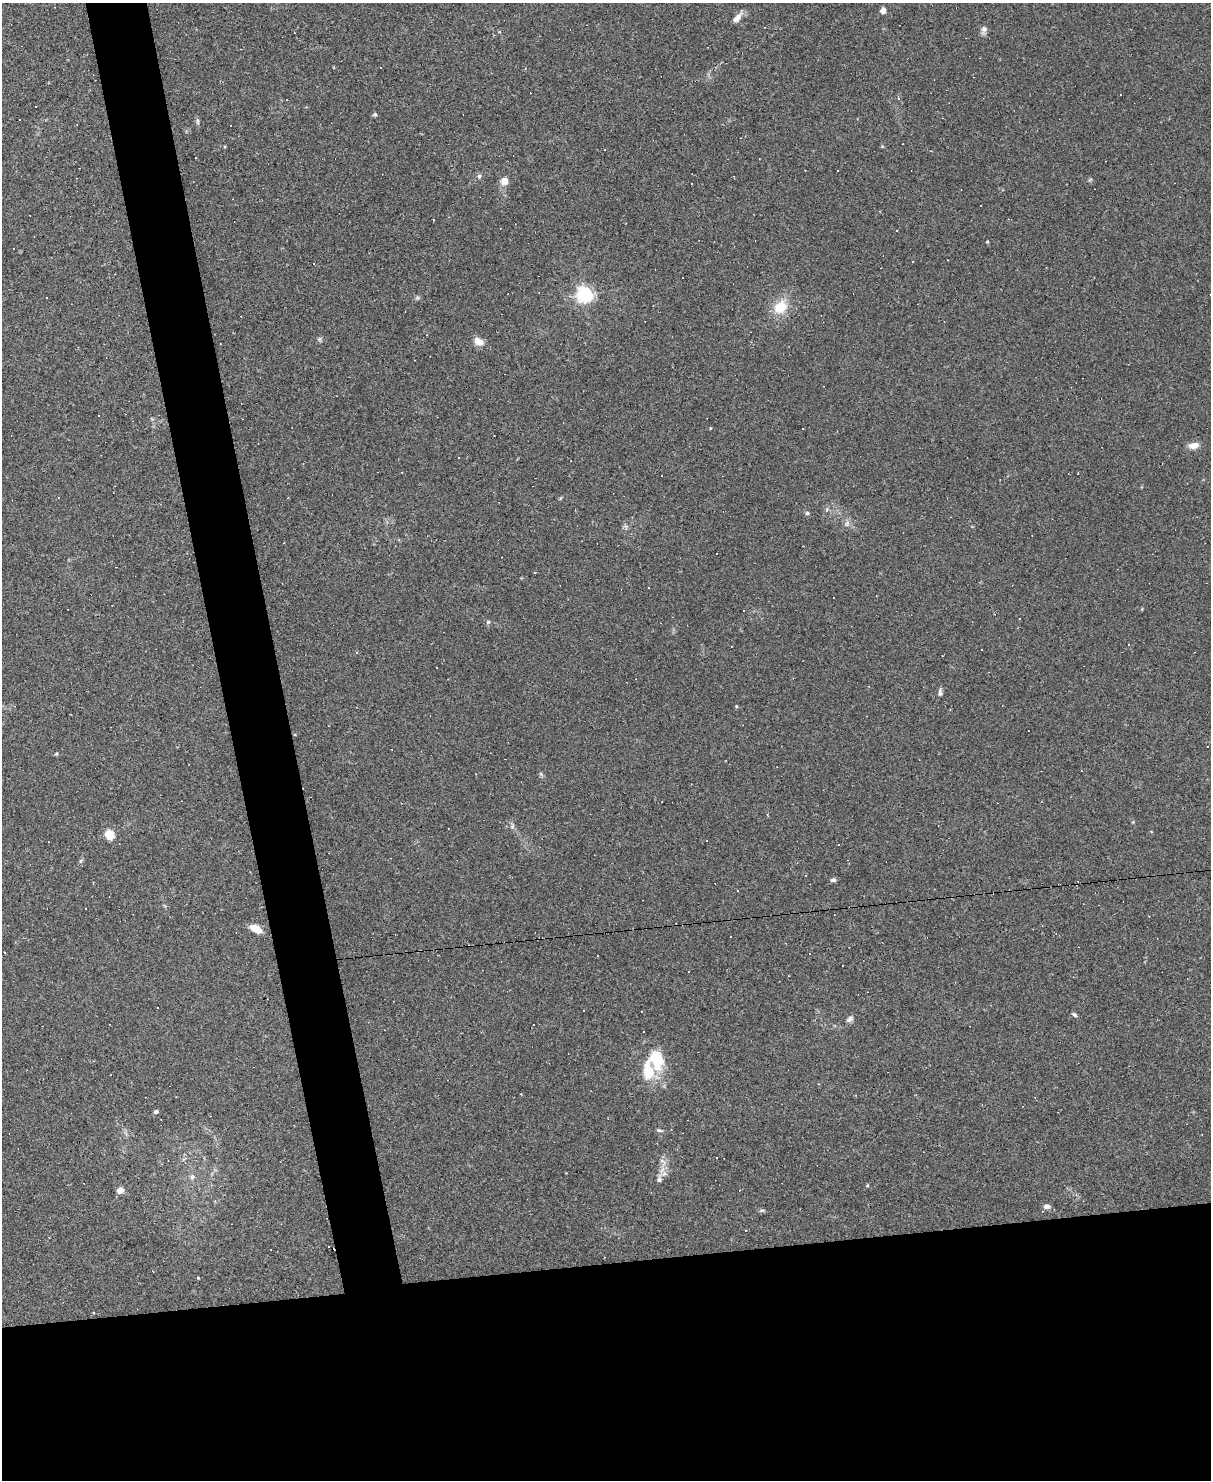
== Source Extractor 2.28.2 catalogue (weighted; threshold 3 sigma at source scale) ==
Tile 11 of 4 x 3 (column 3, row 3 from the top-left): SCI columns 2418-3626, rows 249-1726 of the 4834 x 4815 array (HDU 1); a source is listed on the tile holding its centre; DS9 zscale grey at full resolution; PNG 1213 x 1482 px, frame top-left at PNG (2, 3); no overlay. Shown black and unused: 19% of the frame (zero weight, under 2 of 3 exposures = <1% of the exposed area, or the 3 px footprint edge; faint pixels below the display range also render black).
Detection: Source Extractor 2.28.2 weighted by HDU 2 'WHT'; one run over the whole footprint, this tile lists its part. Background 0.105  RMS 0.0069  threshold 0.031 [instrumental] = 3 sigma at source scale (4.5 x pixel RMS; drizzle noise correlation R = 1.50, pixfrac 1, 0.05/0.05 arcsec/px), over >= 5 px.
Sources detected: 107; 51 cosmic-ray / hot-pixel residue — not listed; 1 inside a brighter listed object's ellipse — not listed separately; the other 55 listed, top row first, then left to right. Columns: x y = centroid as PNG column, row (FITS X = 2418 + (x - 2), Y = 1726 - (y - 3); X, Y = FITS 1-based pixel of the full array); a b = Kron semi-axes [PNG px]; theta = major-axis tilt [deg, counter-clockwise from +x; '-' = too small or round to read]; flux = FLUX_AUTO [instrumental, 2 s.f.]
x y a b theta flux
883 11 4 4 - 8.5
737 18 15 7 48 4.3
984 30 10 8 70 2.7
1120 95 3 2 - 0.85
35 106 2 2 - 0.5
375 114 5 5 - 1.1
198 121 9 4 -90 1.3
882 146 5 3 - 0.6
837 171 2 2 - 0.49
479 176 6 5 - 1.8
504 181 7 6 - 7.1
692 183 3 3 - 1.4
987 242 3 2 - 0.8
912 261 3 3 - 1
584 294 7 6 - 230
46 298 3 2 - 1.1
780 307 17 13 44 16
319 339 6 6 - 1.2
479 341 12 8 -34 6.5
711 428 4 3 - 0.58
1194 445 11 7 10 5.9
827 509 6 4 49 1
807 513 5 5 - 1.1
847 523 7 5 46 1.9
1019 618 2 2 - 0.59
488 622 6 4 44 0.93
981 650 2 2 - 0.55
940 692 10 5 -88 1.8
736 706 4 3 - 0.66
1208 746 3 2 - 0.98
56 754 6 4 19 0.72
541 774 6 4 -72 0.98
512 826 7 5 70 1.6
109 835 6 5 - 25
707 841 3 3 - 1.5
838 844 3 3 - 7.9
81 861 6 5 - 1.1
833 880 7 5 6 1.6
256 929 12 7 -30 9.8
584 1011 2 2 - 0.51
1074 1015 7 4 -36 1.5
850 1019 10 7 32 2.3
656 1059 25 17 -72 25
156 1111 6 5 - 1.3
659 1130 8 4 -12 1.3
662 1161 7 4 -19 1.4
664 1174 9 5 19 2.5
192 1177 8 6 -90 2.1
659 1179 7 7 - 1.9
867 1186 4 4 - 0.86
120 1190 5 4 - 12
215 1201 4 4 - 0.67
1047 1206 8 6 -7 2.8
762 1211 8 4 9 1.1
198 1278 4 3 - 0.52